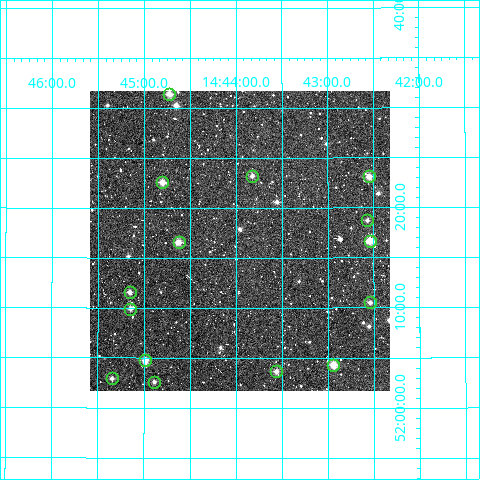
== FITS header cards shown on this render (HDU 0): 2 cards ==
NAXIS1  =                  300
NAXIS2  =                  300

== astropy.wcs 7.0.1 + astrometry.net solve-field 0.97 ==
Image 300 x 300 px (HDU 0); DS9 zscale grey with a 90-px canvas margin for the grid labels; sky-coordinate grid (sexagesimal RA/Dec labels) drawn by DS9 from the SOLVED WCS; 15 Tycho-2 reference stars matched to detected sources circled (green)
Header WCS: RA---TAN/DEC--TAN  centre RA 14:43:58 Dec +52:17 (220.99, +52.28 deg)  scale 6 arcsec/px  FOV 30.0' x 30.0'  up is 0 deg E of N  parity normal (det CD < 0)
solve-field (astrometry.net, Tycho-2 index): VERIFIED the header's WCS against the Tycho-2 star catalogue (verified at 2 index scales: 14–15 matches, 0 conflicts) and refined it, rather than solving blind
Solved WCS: RA---TAN-SIP/DEC--TAN-SIP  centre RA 14:43:58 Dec +52:17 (220.99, +52.28 deg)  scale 5.99 arcsec/px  FOV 30.0' x 30.0'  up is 0 deg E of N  parity normal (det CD < 0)
The solver's refit moves the header's centre by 0.22 arcsec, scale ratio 0.9989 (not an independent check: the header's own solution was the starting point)
Tycho-2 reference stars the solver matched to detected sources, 15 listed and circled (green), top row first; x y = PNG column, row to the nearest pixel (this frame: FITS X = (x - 90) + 1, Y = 300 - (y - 91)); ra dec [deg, ICRS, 3 dp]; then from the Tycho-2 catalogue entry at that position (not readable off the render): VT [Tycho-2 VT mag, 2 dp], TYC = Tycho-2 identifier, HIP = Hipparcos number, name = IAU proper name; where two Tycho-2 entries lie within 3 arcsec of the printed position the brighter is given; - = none
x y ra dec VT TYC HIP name
169 94 221.181 +52.523 11.19 3860-1357-1 - -
252 176 220.956 +52.387 11.87 3479-406-1 - -
369 176 220.637 +52.385 11.21 3479-83-1 - -
162 182 221.201 +52.376 10.70 3479-134-1 - -
367 220 220.642 +52.312 12.47 3479-634-1 - -
370 241 220.636 +52.278 10.64 3479-512-1 - -
179 242 221.156 +52.276 11.01 3479-594-1 - -
130 292 221.288 +52.193 11.98 3480-421-1 - -
370 302 220.635 +52.175 11.65 3479-558-1 - -
130 309 221.287 +52.165 11.60 3480-245-1 - -
145 360 221.245 +52.079 10.67 3479-1087-1 - -
333 365 220.735 +52.071 10.20 3479-552-1 - -
276 371 220.890 +52.060 11.39 3479-223-1 - -
112 378 221.336 +52.048 11.85 3480-465-1 - -
154 382 221.222 +52.043 12.09 3479-443-1 - -